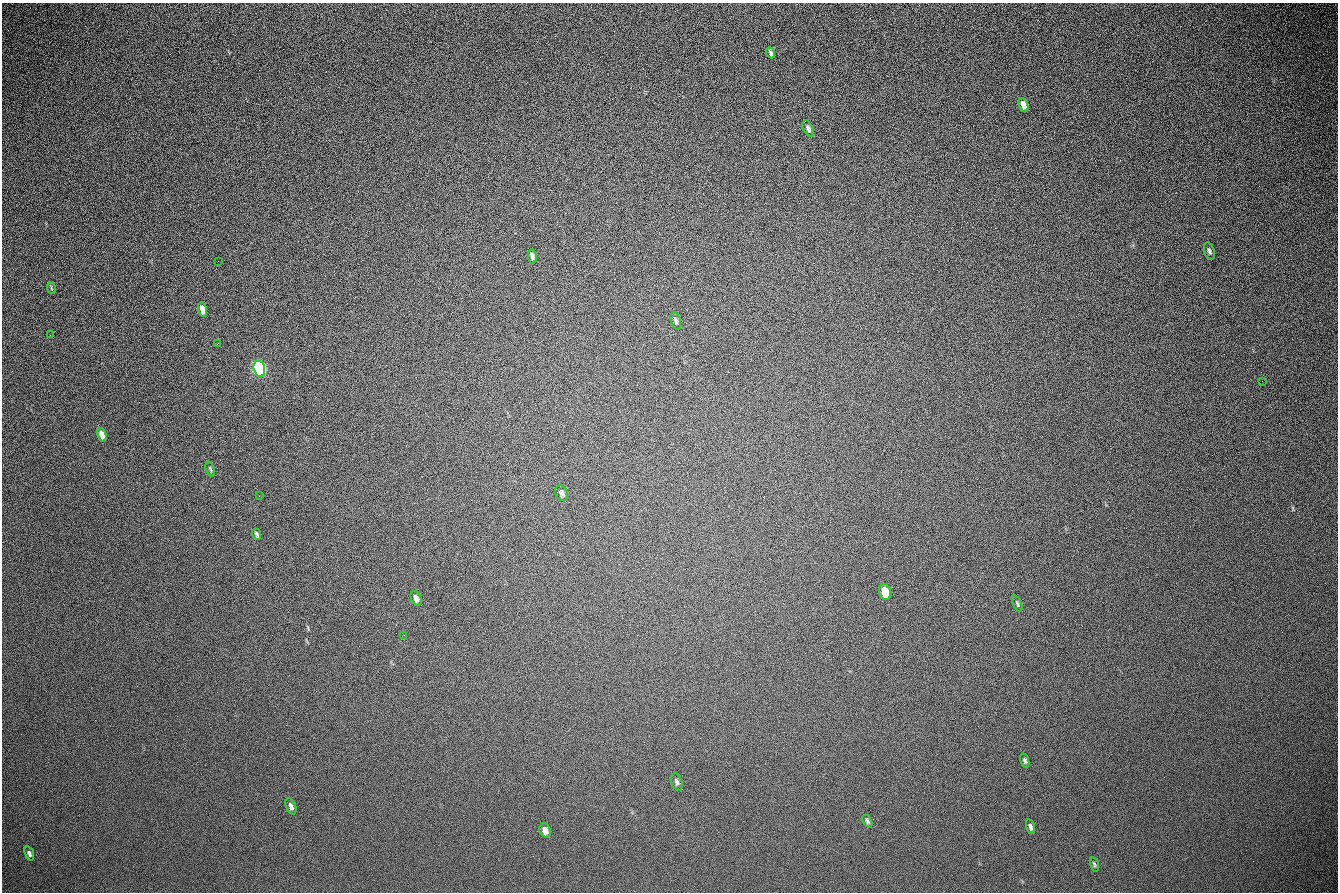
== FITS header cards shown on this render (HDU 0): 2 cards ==
NAXIS1  =                 1336 / length of data axis 1
NAXIS2  =                  890 / length of data axis 2

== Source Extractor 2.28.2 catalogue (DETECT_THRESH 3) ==
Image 1336 x 890 px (HDU 0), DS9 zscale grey, 1 PNG px = 1 image px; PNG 1340 x 894 px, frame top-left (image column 1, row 890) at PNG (2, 3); each listed source drawn as its Kron ellipse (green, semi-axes under 4 px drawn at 4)
Background 276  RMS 23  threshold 68.5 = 3 sigma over >= 5 px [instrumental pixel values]
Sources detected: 30; all 30 listed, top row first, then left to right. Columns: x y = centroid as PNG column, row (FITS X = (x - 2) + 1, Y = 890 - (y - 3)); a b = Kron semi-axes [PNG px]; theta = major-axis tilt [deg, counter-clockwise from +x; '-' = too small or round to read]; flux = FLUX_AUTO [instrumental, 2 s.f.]
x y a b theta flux
771 53 6 3 -65 3500
1023 105 7 4 -70 13000
808 128 9 5 -63 4400
1209 251 9 5 -74 3900
532 256 7 4 -82 3900
218 261 2 2 - 670
51 288 6 3 -71 1800
202 310 7 4 -76 15000
676 321 9 5 -74 3800
50 335 2 2 - 720
218 343 3 2 - 1300
259 369 8 5 -75 650000
1262 381 2 2 - 680
102 435 7 4 -73 16000
210 469 8 3 -68 1800
562 493 8 6 -66 4000
259 496 2 2 - 740
257 534 6 3 -69 3000
885 592 8 5 -75 43000
416 598 8 5 -67 5300
1017 604 8 3 -67 2300
404 635 2 2 - 900
1025 761 7 4 -73 2700
677 782 9 5 -70 3900
291 806 8 5 -68 6400
867 821 7 4 -62 2800
1030 827 7 4 -74 3900
545 830 7 5 -69 11000
29 853 7 4 -69 4200
1094 864 7 4 -76 2300